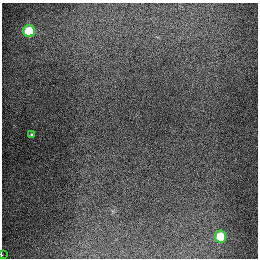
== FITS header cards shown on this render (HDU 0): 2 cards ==
NAXIS1  =                  256
NAXIS2  =                  256

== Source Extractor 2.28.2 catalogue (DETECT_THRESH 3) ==
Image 256 x 256 px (HDU 0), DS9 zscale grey, 1 PNG px = 1 image px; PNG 260 x 260 px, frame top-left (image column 1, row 256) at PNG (2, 3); each listed source drawn as its Kron ellipse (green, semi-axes under 4 px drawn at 4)
Background 1300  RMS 26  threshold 79.2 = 3 sigma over >= 5 px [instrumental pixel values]
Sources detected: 4; all 4 listed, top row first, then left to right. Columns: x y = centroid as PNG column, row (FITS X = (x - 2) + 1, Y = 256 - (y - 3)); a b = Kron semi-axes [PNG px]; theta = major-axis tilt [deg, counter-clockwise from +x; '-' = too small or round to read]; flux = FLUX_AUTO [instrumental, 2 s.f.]
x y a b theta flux
29 31 6 6 - 93000
32 134 4 4 - 2500
220 236 6 5 - 67000
2 255 2 2 - 4500
At the frame edge (FLAGS 8, measured only in part): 1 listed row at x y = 2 255